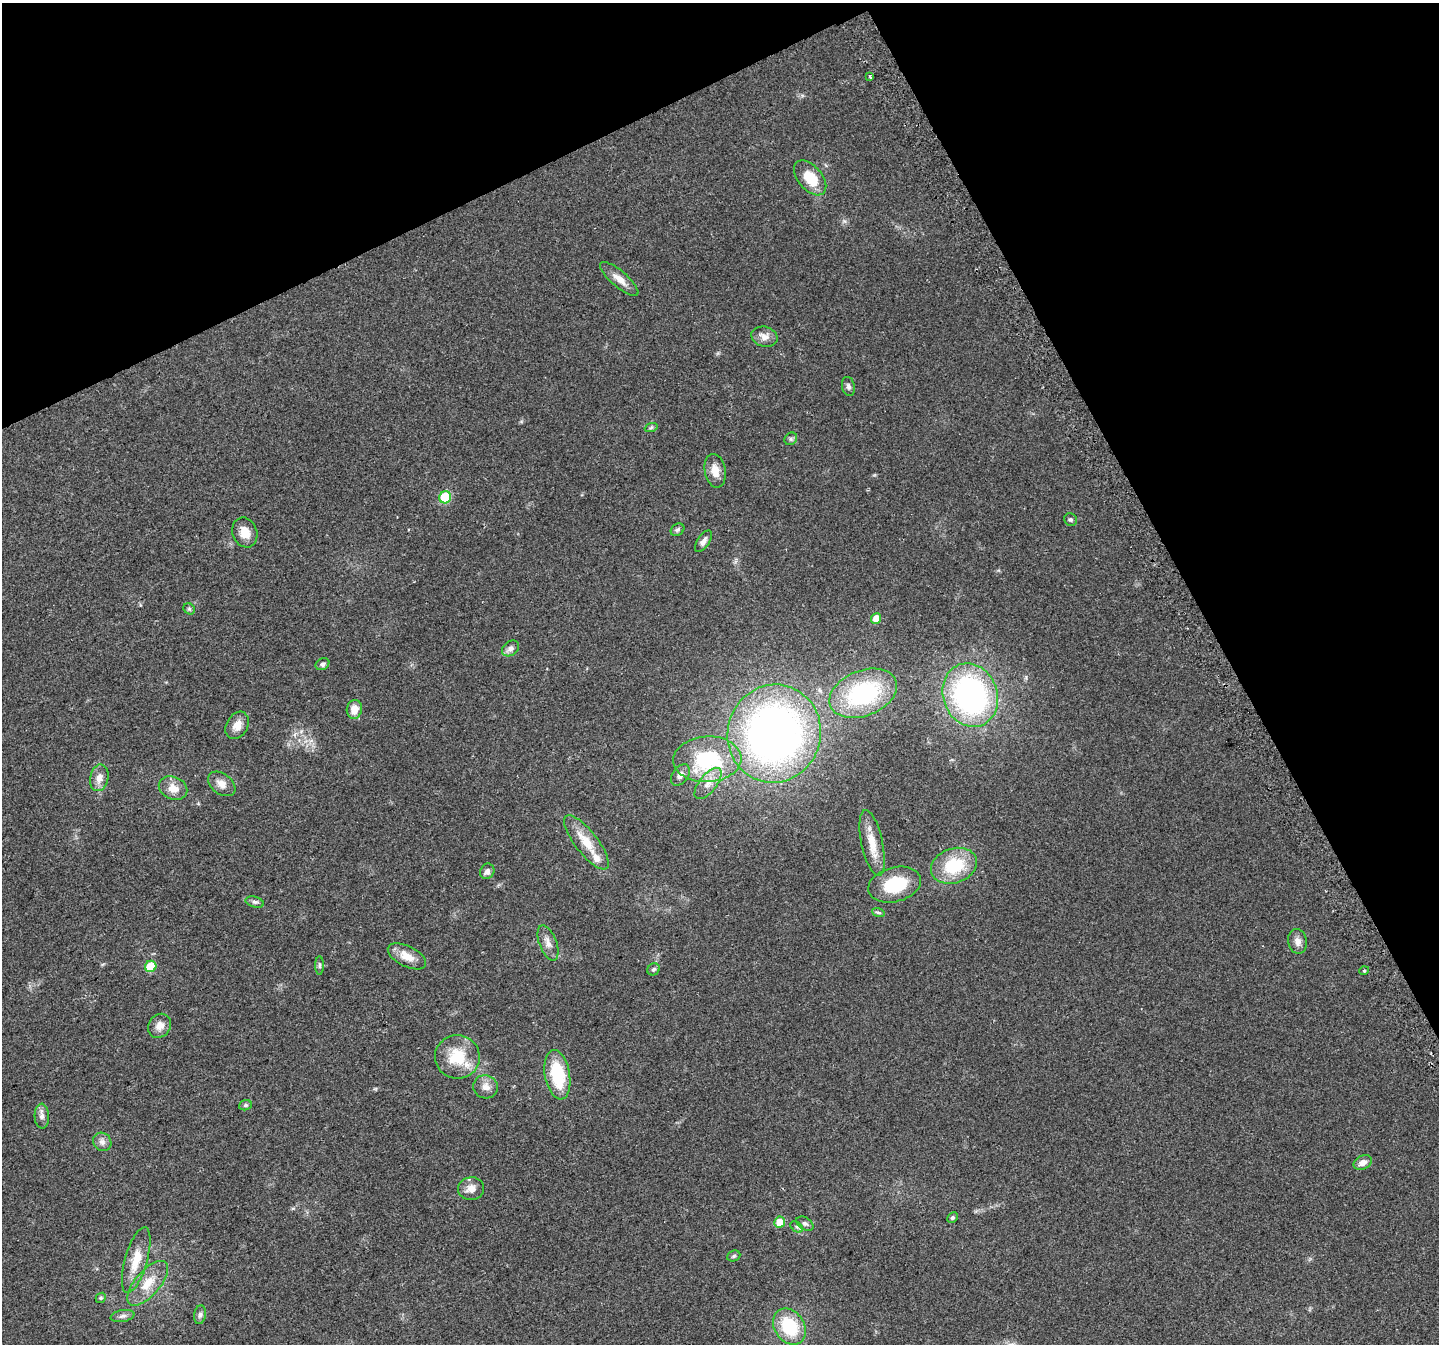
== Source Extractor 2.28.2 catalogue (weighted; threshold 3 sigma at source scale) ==
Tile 3 of 4 x 4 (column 3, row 1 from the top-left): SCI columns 2907-4343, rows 4203-5544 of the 5810 x 5659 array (HDU 1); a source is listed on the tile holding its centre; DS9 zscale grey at full resolution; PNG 1441 x 1346 px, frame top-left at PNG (2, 3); each listed source drawn as its Kron ellipse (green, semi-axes under 4 px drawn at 4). Shown black and unused: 25% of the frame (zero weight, under 2 of 3 exposures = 2% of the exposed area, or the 3 px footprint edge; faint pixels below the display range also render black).
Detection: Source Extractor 2.28.2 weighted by HDU 2 'WHT'; one run over the whole footprint, this tile lists its part. Background 0.047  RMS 0.0076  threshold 0.0342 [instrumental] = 3 sigma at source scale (4.5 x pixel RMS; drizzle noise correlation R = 1.50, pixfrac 1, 0.0396/0.0396 arcsec/px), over >= 5 px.
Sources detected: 65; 3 inside a brighter listed object's ellipse — not listed separately; the other 62 listed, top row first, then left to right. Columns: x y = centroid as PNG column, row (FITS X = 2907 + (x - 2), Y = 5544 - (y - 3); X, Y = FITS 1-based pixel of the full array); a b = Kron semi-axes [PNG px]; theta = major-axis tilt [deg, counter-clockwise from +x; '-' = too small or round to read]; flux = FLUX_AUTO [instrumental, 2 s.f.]
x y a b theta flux
870 76 3 3 - 2.8
810 178 20 12 -49 19
619 279 24 8 -41 7.3
764 337 13 10 -16 5.5
848 386 10 6 -79 2.1
651 428 7 4 20 1.2
791 439 7 5 46 1.7
715 471 17 10 -80 8.2
445 497 6 6 - 34
1071 520 7 6 - 1.6
677 530 7 5 32 1.6
245 532 15 12 -69 9.2
703 541 12 6 56 3.4
189 609 6 5 - 1.2
876 619 5 5 - 11
510 648 9 7 40 3.7
322 664 7 5 32 2.1
863 693 35 22 22 74
970 695 32 27 -70 180
354 709 9 7 79 8
237 725 14 10 59 7.4
774 734 49 46 74 430
707 759 34 23 3 63
680 775 12 7 55 4.4
99 778 13 9 79 6.1
708 783 19 8 51 7.8
222 784 15 10 -37 6
173 788 15 11 -24 8.4
586 842 33 11 -52 16
872 843 34 10 -78 13
954 866 24 17 19 34
487 871 8 7 - 3.4
895 885 27 17 15 33
255 902 9 5 -15 1.9
878 912 6 4 -19 1.1
1297 941 12 9 -79 4.7
548 943 18 8 -69 5.7
407 956 21 10 -27 11
319 965 9 4 -90 1.6
151 966 6 5 - 20
654 969 6 5 - 1.6
1364 971 5 3 - 0.74
159 1026 13 11 50 6
457 1057 22 21 - 26
557 1075 25 12 -80 37
486 1087 12 11 - 5.8
245 1105 6 5 - 1.2
42 1116 12 7 -87 3.6
102 1142 10 8 -45 3.7
1363 1163 9 6 25 4.6
471 1189 13 11 10 6.2
952 1217 6 5 - 1.5
780 1222 5 5 - 11
805 1224 9 6 -30 2.1
797 1227 7 4 -38 1.4
734 1256 7 5 23 1.3
136 1260 34 11 74 17
148 1283 27 12 49 16
101 1298 5 4 - 0.95
200 1315 9 5 81 2.2
123 1316 12 6 10 2.7
789 1326 19 15 -56 36